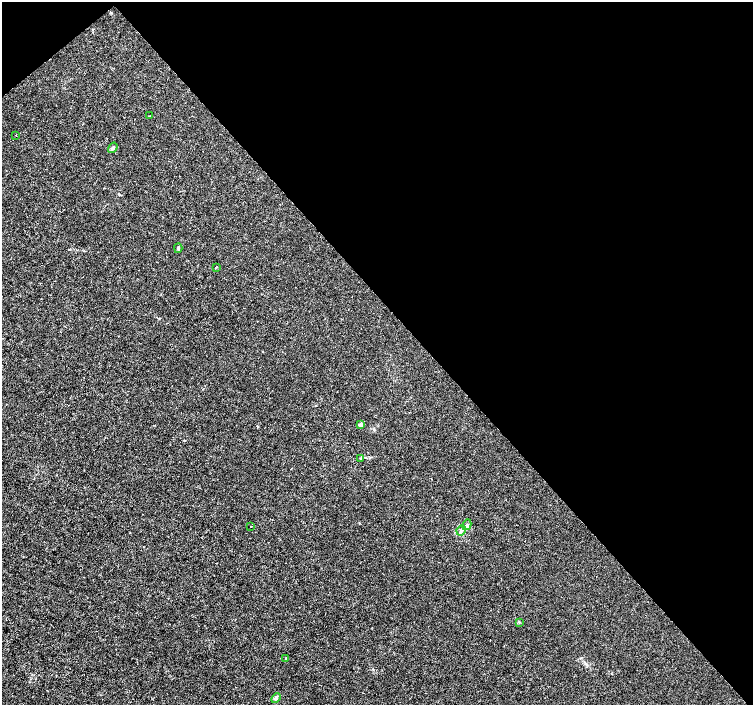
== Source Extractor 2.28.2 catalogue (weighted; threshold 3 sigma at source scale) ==
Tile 3 of 4 x 4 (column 3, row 1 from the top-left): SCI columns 3009-4510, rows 4425-5829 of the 6012 x 5974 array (HDU 1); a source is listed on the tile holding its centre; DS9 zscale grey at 2 x 2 block average (1 PNG px = mean of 2 x 2 image px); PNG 755 x 707 px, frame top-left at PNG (2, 2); each listed source drawn as its Kron ellipse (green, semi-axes under 4 px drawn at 4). Shown black and unused: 44% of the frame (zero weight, under 3 of 4 exposures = <1% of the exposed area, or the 3 px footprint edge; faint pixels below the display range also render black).
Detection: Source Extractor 2.28.2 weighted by HDU 2 'WHT'; one run over the whole footprint, this tile lists its part. Background 8.57e-04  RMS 0.0013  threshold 0.00599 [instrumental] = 3 sigma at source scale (4.5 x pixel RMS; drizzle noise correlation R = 1.50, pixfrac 1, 0.0396/0.0396 arcsec/px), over >= 5 px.
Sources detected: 13; all 13 listed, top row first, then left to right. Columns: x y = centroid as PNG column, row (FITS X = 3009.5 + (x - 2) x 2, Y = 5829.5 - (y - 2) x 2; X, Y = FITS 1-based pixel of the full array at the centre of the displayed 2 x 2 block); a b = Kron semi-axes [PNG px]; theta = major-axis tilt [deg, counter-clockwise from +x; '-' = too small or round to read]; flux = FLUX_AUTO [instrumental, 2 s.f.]
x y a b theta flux
150 116 2 2 - 0.19
16 135 2 2 - 0.29
113 148 6 3 56 0.67
178 248 5 2 - 0.32
216 267 3 2 - 0.18
361 424 3 3 - 1.1
360 458 3 2 - 0.22
467 525 5 3 - 0.54
250 526 2 2 - 0.29
461 530 5 3 - 0.55
519 622 3 2 - 0.19
286 658 3 2 - 0.24
276 698 6 4 46 0.74
Diffuse or blended objects may show on this block-average render without a row.